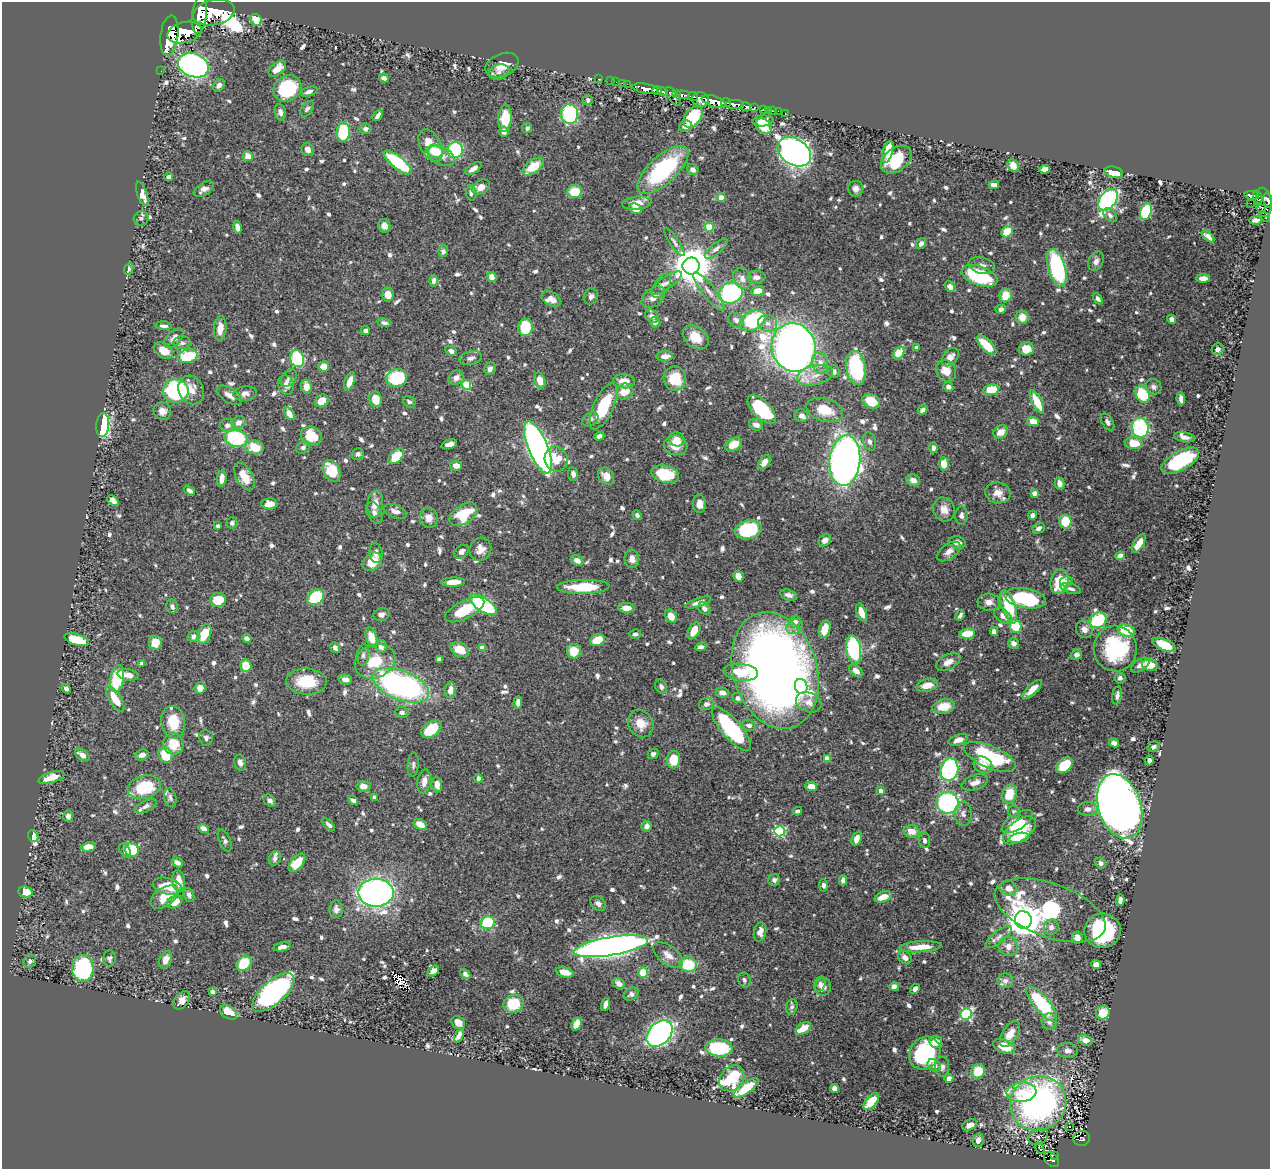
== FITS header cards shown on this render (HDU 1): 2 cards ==
NAXIS1  =                 1268
NAXIS2  =                 1167

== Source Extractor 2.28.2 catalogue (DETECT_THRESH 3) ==
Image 1268 x 1167 px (HDU 1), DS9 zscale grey, 1 PNG px = 1 image px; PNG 1272 x 1171 px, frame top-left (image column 1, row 1167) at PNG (2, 2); each listed source drawn as its Kron ellipse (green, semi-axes under 4 px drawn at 4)
Background 0.659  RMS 0.0095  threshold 0.0286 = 3 sigma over >= 5 px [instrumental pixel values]
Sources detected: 892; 1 with non-positive FLUX_AUTO (blend fragments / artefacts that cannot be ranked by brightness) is neither listed nor drawn; of the other 891, the 500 brightest by FLUX_AUTO listed and drawn (391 fainter detections omitted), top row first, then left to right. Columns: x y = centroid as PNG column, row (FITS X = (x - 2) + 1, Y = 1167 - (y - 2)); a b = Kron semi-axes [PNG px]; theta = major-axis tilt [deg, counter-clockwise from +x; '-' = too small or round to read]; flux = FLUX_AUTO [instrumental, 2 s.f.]
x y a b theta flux
214 13 21 12 12 6700
199 14 19 7 82 5100
256 20 6 5 - 15
184 32 17 10 14 4400
169 36 20 9 83 5100
193 65 16 11 -23 230
502 65 17 11 23 9
277 69 10 6 42 8.1
161 71 2 2 - 8
499 72 10 7 17 3.6
384 78 5 4 - 3.3
598 79 2 2 - 13
610 81 2 2 - 11
616 82 2 2 - 12
622 83 2 2 - 12
627 84 2 2 - 13
219 85 7 5 54 2.5
287 89 14 12 36 42
646 89 13 5 -10 2200
309 91 9 4 16 2.3
657 91 5 3 - 720
662 91 5 3 - 660
676 94 3 3 - 130
682 95 7 4 -4 700
673 96 11 5 -54 350
693 96 5 3 - 380
588 100 5 4 - 2.1
700 100 8 7 - 1200
714 101 12 5 -19 3000
726 102 5 3 - 560
735 104 9 4 2 1400
746 107 5 4 - 340
754 107 3 3 - 120
307 109 9 5 52 2
763 109 3 3 - 59
768 110 2 2 - 9.2
773 111 2 2 - 10
778 111 2 2 - 5.1
280 112 8 5 -79 3.1
785 113 2 2 - 8.2
570 114 10 8 -85 64
378 115 7 3 52 2.6
693 117 12 8 56 31
505 118 13 6 86 18
763 121 10 5 4 7
686 126 6 5 - 5.4
764 126 9 6 -42 12
527 128 5 5 - 2.1
365 129 6 5 - 2
343 132 10 6 86 47
504 132 5 5 - 4.3
431 145 17 10 -62 14
308 150 7 6 - 3.2
455 150 8 7 - 51
435 151 8 6 -11 16
794 152 18 13 -33 450
888 152 11 5 76 16
248 156 5 4 - 7.1
441 156 14 8 -26 6.5
896 160 17 11 36 37
398 162 17 6 -38 53
1013 166 6 5 - 7.2
533 167 12 6 37 15
473 169 9 4 35 3.6
693 169 6 5 - 3.5
1044 169 5 4 - 5.8
663 170 32 13 43 85
1114 172 9 5 -14 13
169 177 4 4 - 2.5
994 185 5 4 - 5.2
481 187 10 7 31 5.5
204 189 11 6 31 3.6
856 189 8 7 - 4.2
575 192 7 6 - 17
471 193 7 5 -85 2.1
142 194 13 5 -70 6.9
1252 195 7 3 -9 200
721 197 4 4 - 9
1258 197 7 3 -70 190
1108 200 12 8 53 160
1268 200 7 3 -79 570
1264 202 15 8 -84 460
637 203 15 6 6 7.9
1251 203 2 2 - 5.3
1262 208 4 3 - 110
636 209 6 5 - 7.2
1146 212 9 5 73 42
1110 215 8 5 -48 2
1265 217 6 3 -55 47
141 218 7 7 - 2
1256 220 6 4 6 3
384 226 7 6 - 4.6
237 227 6 4 -78 4.3
709 227 4 4 - 20
1007 232 6 5 - 16
1208 236 7 4 -43 3.7
674 242 17 4 -56 2.4
921 244 6 4 53 2.9
716 249 14 5 40 2.7
443 251 6 5 - 2
1096 261 10 7 62 3.5
691 266 8 8 - 2200
982 266 13 8 -14 3.7
1057 268 19 8 -75 83
129 269 6 4 66 2
979 276 19 9 -20 50
492 277 5 4 - 6.1
756 277 9 6 2 3
742 278 11 8 -65 4.1
1203 278 7 4 0 4
434 281 6 4 86 2.6
666 283 18 6 34 4.2
661 286 13 7 58 3.4
950 287 6 4 -55 3.6
709 291 24 6 -52 6.1
758 291 6 5 - 12
731 293 12 10 25 85
388 294 7 6 - 8.8
1006 295 7 6 - 12
591 296 8 7 - 2.5
653 297 13 9 40 6.1
551 299 10 6 -28 6.1
1098 299 6 4 -58 2.5
1001 309 5 4 - 3
652 316 8 5 -40 3.1
1022 317 6 6 - 7.7
1172 319 4 4 - 3.6
736 320 8 6 -39 2.8
753 321 13 9 28 61
655 322 5 5 - 2.8
384 323 7 4 -9 2.2
768 323 9 8 - 4.1
164 326 8 4 -6 2
525 327 9 7 87 28
220 328 12 6 83 7.3
366 331 4 4 - 2.8
696 337 14 10 -38 11
174 338 12 7 47 4.9
182 343 9 6 -2 2.2
986 345 12 5 -45 17
794 347 24 22 -73 650
916 347 4 3 - 3.1
1026 349 7 7 - 10
1218 349 6 5 - 3.9
163 350 10 7 -35 8.1
451 351 6 4 -31 2.6
899 353 7 4 56 26
188 356 10 6 10 29
665 356 8 5 4 5
950 357 10 7 52 5.1
471 358 11 6 14 2.8
297 359 9 7 -73 48
820 363 11 8 -77 5.9
324 366 5 5 - 7.4
856 368 17 9 -81 66
490 369 6 5 - 3.1
834 371 6 6 - 2.7
946 371 11 9 -59 9.1
815 375 18 9 11 8.2
289 378 10 6 49 2.2
397 378 10 9 - 35
456 378 8 7 - 4.4
675 379 12 11 - 20
540 380 8 5 -70 8.2
350 381 10 5 69 7
624 381 11 7 -4 7.6
286 385 10 8 -75 4.6
466 385 5 4 - 35
306 387 7 5 -79 5.2
948 387 5 5 - 2.9
1153 387 8 7 - 2.4
191 390 15 12 -64 8.1
991 390 8 5 8 18
176 391 13 11 -9 80
625 391 9 7 27 9.4
245 393 12 7 6 3.5
1143 394 9 7 -62 28
229 395 14 7 -33 4.1
376 399 8 6 -77 10
1181 399 6 4 -81 3
322 401 7 6 - 9.1
871 401 9 7 -24 15
409 402 6 5 - 2.2
1037 402 13 5 -63 16
603 406 25 9 65 33
762 409 18 9 -45 54
825 410 19 11 -16 16
923 410 5 4 - 2.3
162 411 9 8 - 4.5
289 414 7 5 -59 5.9
801 415 7 6 - 3
590 419 9 6 34 2.8
1033 421 6 4 -9 12
239 422 7 6 - 4.6
1107 422 9 5 -58 2.2
103 425 12 6 87 78
227 425 7 6 - 3.1
756 425 7 5 -24 3.7
1140 428 10 8 -78 75
1001 432 7 6 - 7.2
311 436 11 9 -32 18
599 436 5 4 - 2.6
1185 437 10 5 -11 3.6
236 438 11 8 -12 61
677 439 8 7 - 7.4
870 442 9 6 -74 2.6
1134 443 9 6 -6 13
449 444 8 4 17 3.2
676 445 12 10 -9 9.1
733 445 9 6 31 12
255 447 9 7 -11 16
303 447 7 6 - 2.2
538 447 28 9 -67 410
933 448 5 4 - 2.6
358 454 6 5 - 2.5
396 456 9 6 44 17
556 459 12 11 - 14
845 461 25 15 84 450
1180 461 21 9 30 55
764 462 8 5 55 5.4
944 464 6 5 - 12
456 466 6 5 - 5.7
332 471 11 8 -62 23
573 474 7 5 -84 2.4
665 474 14 8 -14 26
606 476 9 7 -50 7.1
244 477 15 8 -60 10
222 479 8 4 84 5.4
913 480 7 6 - 5.3
1059 483 6 4 -78 4.3
189 490 6 4 -34 2.2
998 493 12 10 -7 5.7
1034 493 4 4 - 5.9
113 500 6 4 -40 4.8
269 504 8 5 4 9.1
375 504 13 7 81 7.3
700 504 9 6 -87 5.5
944 509 12 10 -65 6.3
395 511 12 6 -22 4.4
374 513 11 7 -63 3.2
463 514 15 9 36 28
637 515 5 4 - 2.4
961 515 9 6 90 2.4
1032 515 4 4 - 2.9
429 518 10 9 - 6.4
1065 521 7 6 - 20
232 523 5 5 - 2
218 526 4 4 - 2
1039 528 6 5 - 2.6
748 530 13 9 11 42
825 540 6 5 - 3.4
957 542 8 6 -12 3.5
1139 544 10 4 58 10
480 549 12 10 65 5.7
949 551 13 7 36 3.8
461 552 8 6 41 3.7
376 553 10 6 -81 3.3
1120 556 4 4 - 5.5
632 559 9 7 -85 4
577 560 7 5 -34 4.8
372 562 10 8 41 13
738 576 5 4 - 8.8
1066 581 6 5 - 2.4
453 582 12 4 2 8.5
1059 582 12 9 78 24
583 587 26 7 1 28
1071 589 11 5 -17 2.2
789 595 9 5 -16 2.8
316 597 9 7 41 46
1025 598 21 10 -10 56
218 600 8 7 - 17
989 602 11 8 -4 5.1
698 603 13 4 18 3.5
483 605 16 6 -33 120
172 606 7 5 -70 2.4
1009 607 17 6 -72 36
626 608 8 5 -1 5.7
704 609 7 5 -45 2.4
465 610 21 9 27 26
862 612 9 4 -70 9.6
381 615 8 6 15 2.7
960 615 6 3 60 2.1
671 616 7 5 -59 8.4
1003 616 10 6 -37 4.6
1098 620 9 7 34 57
795 622 6 5 - 4.2
794 626 9 7 38 3.4
1016 626 6 6 - 21
824 629 9 5 73 11
1084 629 9 8 - 4.9
1126 630 9 6 -20 18
694 631 9 5 62 9.9
994 631 5 4 - 3.1
204 634 10 6 66 17
635 634 6 4 14 2.4
967 634 8 5 5 13
194 637 6 5 - 3
247 638 5 4 - 2.4
371 638 10 5 -73 11
77 640 13 5 -17 24
597 640 7 5 20 13
155 643 7 6 - 11
1014 643 5 5 - 4.4
1164 645 12 5 -24 21
381 646 6 5 - 5.5
701 647 5 4 - 2.8
335 648 6 4 -52 2.3
482 648 4 4 - 7.2
460 649 9 7 -25 13
854 649 14 7 -80 84
1115 649 23 21 -86 58
574 651 7 7 - 14
363 655 11 6 85 2.2
1076 655 6 5 - 2.8
439 659 4 4 - 2.5
375 661 21 16 24 22
948 662 13 7 27 5.5
141 664 4 4 - 4
1140 665 11 5 33 3.4
1150 665 8 5 -10 9
246 666 6 5 - 16
775 671 59 42 -73 730
856 671 8 5 -39 4.7
741 672 17 8 -6 17
128 675 11 6 -9 4.5
1120 678 5 5 - 2
117 679 14 6 77 40
345 679 7 5 -14 4.7
306 681 20 13 -1 24
401 685 30 14 -21 180
927 685 11 6 15 8.5
801 686 8 6 -73 14
661 687 7 5 -61 2.5
200 688 6 5 - 6.2
66 689 5 3 - 2.3
1032 689 12 5 44 6.5
450 690 8 5 80 5.6
722 693 7 5 -11 3.8
1117 695 9 5 81 2.6
738 698 5 5 - 2.2
115 699 14 6 -58 15
809 702 13 9 -23 4.8
518 703 6 4 85 3.6
706 704 7 6 - 2.7
944 706 11 7 10 12
402 713 6 5 - 2.7
173 722 16 12 -83 17
641 724 14 12 -57 10
749 725 7 5 -17 2.7
431 729 11 7 37 25
731 729 28 9 -49 80
206 738 8 7 - 2.4
958 740 10 5 20 5.9
1114 743 5 4 - 4.7
173 744 11 10 - 16
1154 747 6 5 - 2.2
653 754 5 5 - 2.3
82 755 8 5 -35 5.2
142 755 7 5 20 3.1
165 755 8 6 -67 20
990 757 28 11 -23 64
827 758 4 4 - 9.7
673 760 9 6 85 15
1149 761 5 4 - 2.8
240 763 8 6 -75 2.9
413 765 12 5 87 2
983 765 10 8 -32 8.5
1064 765 9 6 41 23
949 770 11 8 79 140
51 778 13 5 17 7.8
478 778 4 4 - 2.8
424 782 12 6 81 4.7
975 783 14 7 19 4.6
437 785 8 5 -83 5.3
363 786 7 5 -4 4.8
811 786 6 4 -7 7.1
144 787 17 11 15 31
881 791 4 4 - 3.5
1009 794 10 7 70 16
170 798 9 6 -75 2
375 798 4 3 - 4
353 800 5 4 - 2.5
270 801 7 5 -44 2.4
947 803 11 10 - 140
146 806 12 5 25 2.6
1120 806 33 21 -72 870
1088 809 10 7 3 3.4
797 811 4 3 - 2.1
1014 812 7 5 -37 2.2
963 814 12 8 -89 3.7
68 816 6 5 - 2.9
1017 822 17 8 31 12
420 824 7 5 -30 8.8
329 825 8 3 -44 2.2
647 826 5 5 - 3
204 829 5 4 - 5
1019 830 19 10 37 37
780 831 5 5 - 63
912 831 8 6 -13 7.7
33 836 6 4 -55 15
1019 838 10 5 12 8.2
857 839 7 5 67 6.7
225 840 12 5 -65 2
924 840 8 5 -83 2.2
88 847 7 4 11 9
132 850 7 6 - 32
125 851 8 5 -61 2.6
275 858 7 5 65 2.4
177 862 6 4 -31 3.5
297 863 11 6 50 16
1100 863 6 5 - 2.5
774 880 6 5 - 2.2
843 880 5 4 - 2.8
179 881 11 6 -81 7.9
823 885 6 4 -84 2
167 886 14 8 -14 16
1008 888 8 7 - 5.9
26 892 7 5 -13 10
376 893 17 14 0 390
189 895 7 5 -67 2.5
164 897 15 9 35 12
883 897 9 5 21 7.2
1120 900 6 4 85 2.4
175 902 8 6 30 10
598 903 9 6 -40 2.6
336 909 9 6 89 3.7
1050 910 58 27 -20 62
1023 920 9 8 - 1600
488 923 7 6 - 46
1051 927 7 7 - 3.6
1103 931 18 17 - 62
760 932 9 6 77 4.7
999 937 16 6 39 3.1
1077 938 6 5 - 3.8
611 946 37 9 9 690
1008 946 10 9 - 5.3
282 947 9 4 11 4.6
921 947 21 5 4 12
668 955 17 9 -38 6.6
905 957 7 6 - 3.7
110 958 8 6 -88 2
165 960 9 6 67 5.9
30 961 7 6 - 2.1
244 963 8 6 49 24
688 965 8 7 - 25
1096 965 5 4 - 7.2
83 968 13 11 88 91
433 971 6 4 39 4.3
565 972 9 5 -13 7.2
643 973 5 5 - 17
465 974 6 4 -48 2.6
744 980 7 6 - 2
1005 981 8 7 - 2.8
619 984 7 5 -34 3.3
820 984 8 5 72 2.4
894 986 5 4 - 6.6
823 987 9 8 - 4.1
915 989 5 4 - 3.4
213 992 4 3 - 3.7
273 992 26 11 41 190
631 994 8 6 31 2.2
182 1000 10 7 52 6.4
514 1004 10 9 - 21
605 1004 7 4 73 3.8
1042 1004 22 7 -50 66
792 1007 7 5 69 2.4
228 1012 9 6 -34 12
1103 1013 7 6 - 13
966 1014 6 5 - 86
1049 1022 8 7 - 3.4
458 1023 7 6 - 4.5
576 1024 7 5 66 7.2
803 1028 8 5 32 8.3
660 1034 15 10 47 270
1010 1034 15 7 58 6.6
459 1035 7 4 62 3.6
1085 1040 7 5 -17 5.1
936 1042 6 6 - 5.5
1004 1046 11 6 -23 12
719 1048 13 8 -4 52
1067 1050 10 7 -5 3.3
925 1053 17 14 55 63
934 1065 7 5 -38 3.6
942 1067 10 7 -89 2.5
978 1071 7 6 - 19
732 1078 14 11 51 53
949 1078 4 4 - 5.1
746 1088 15 5 36 19
835 1088 4 4 - 5.1
1021 1092 15 10 5 11
871 1102 10 5 49 17
1038 1103 28 27 - 250
970 1125 8 5 25 4.6
1069 1127 3 3 - 3.3
1038 1137 10 7 29 2.3
1082 1138 8 7 - 160
978 1140 7 5 80 3.8
1040 1148 6 3 -63 5.5
1054 1155 3 2 - 15
1051 1159 9 6 -43 150
At the frame edge (FLAGS 8, measured only in part): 1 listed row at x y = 1268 200
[391 fainter detections neither listed nor drawn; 1 non-positive-flux detection neither listed nor drawn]